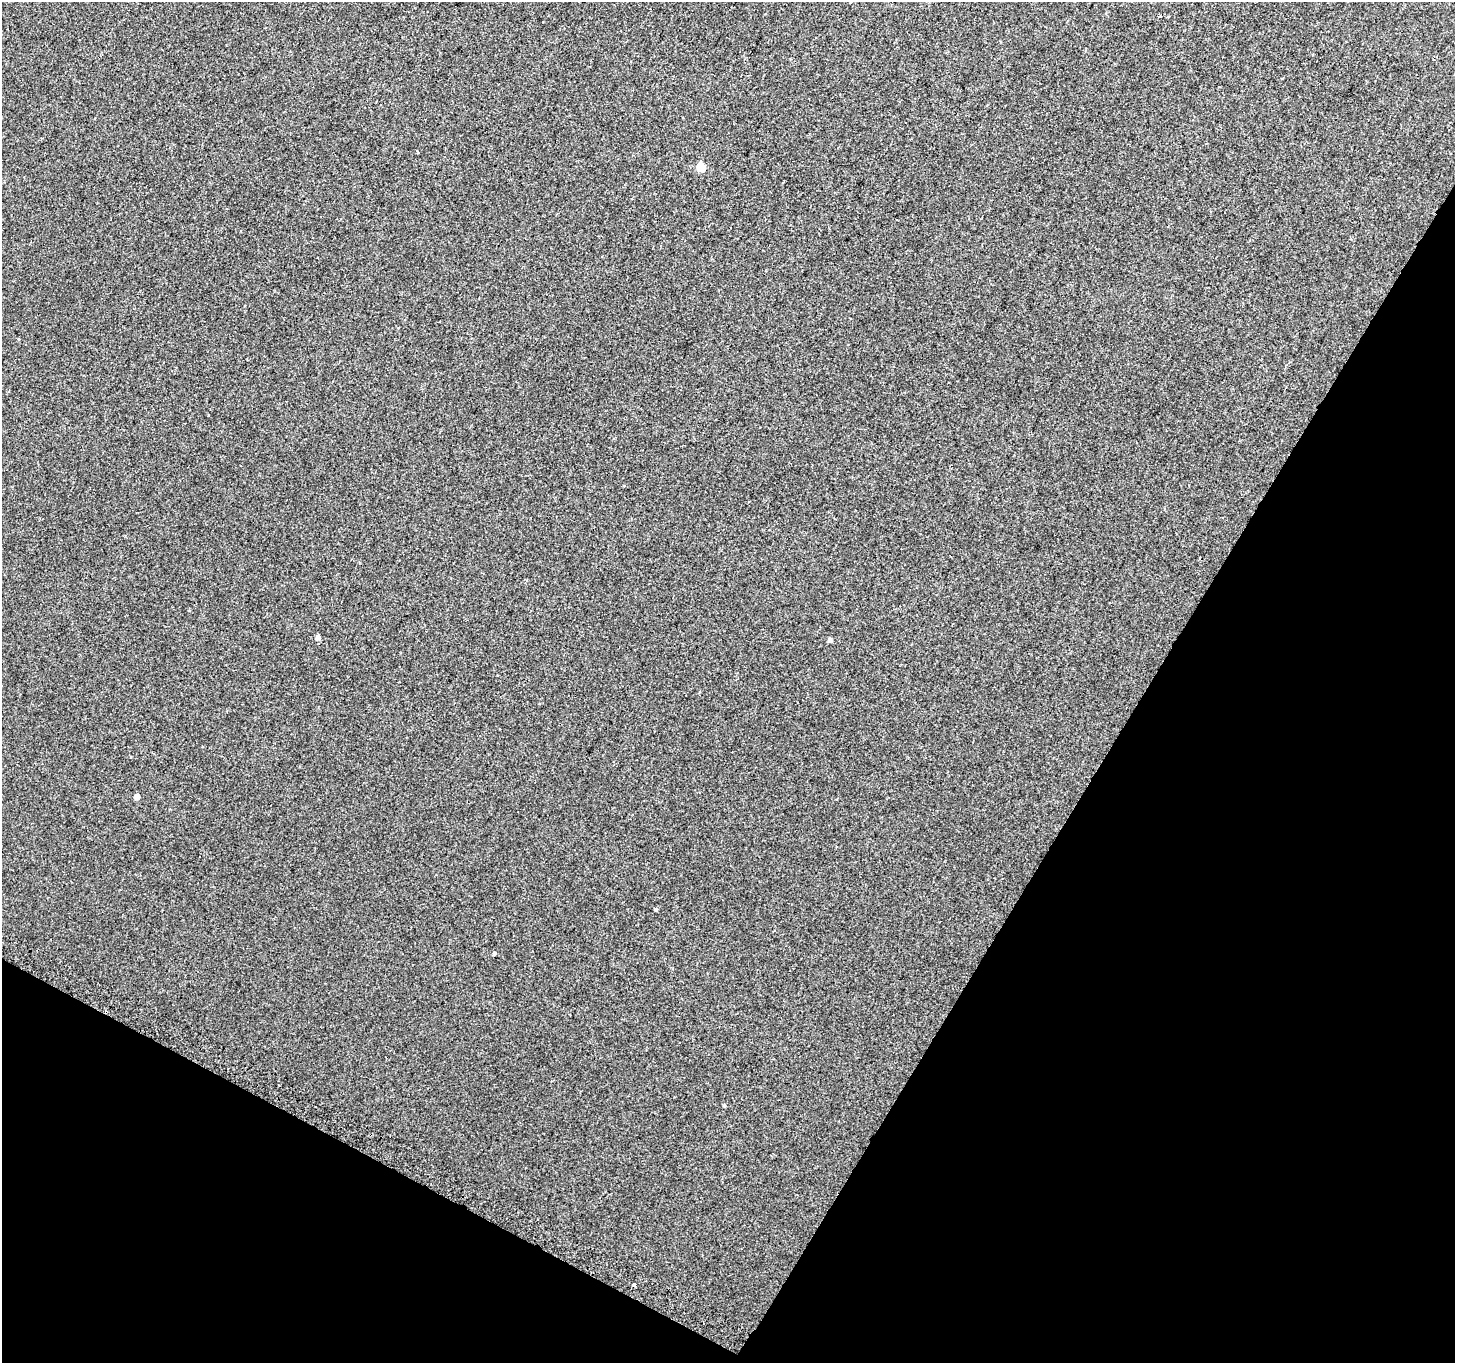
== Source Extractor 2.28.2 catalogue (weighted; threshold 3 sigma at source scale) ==
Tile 15 of 4 x 4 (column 3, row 4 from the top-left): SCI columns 2918-4370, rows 220-1580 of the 5844 x 5948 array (HDU 1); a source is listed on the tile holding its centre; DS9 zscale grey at full resolution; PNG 1457 x 1365 px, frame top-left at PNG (2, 2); no overlay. Shown black and unused: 29% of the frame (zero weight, under 2 of 3 exposures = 2% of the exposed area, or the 3 px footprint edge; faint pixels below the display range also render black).
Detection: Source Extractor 2.28.2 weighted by HDU 2 'WHT'; one run over the whole footprint, this tile lists its part. Background 0.00449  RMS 0.0065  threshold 0.0291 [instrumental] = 3 sigma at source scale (4.5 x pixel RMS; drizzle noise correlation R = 1.50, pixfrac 1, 0.0396/0.0396 arcsec/px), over >= 5 px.
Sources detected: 8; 1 cosmic-ray / hot-pixel residue — not listed; the other 7 listed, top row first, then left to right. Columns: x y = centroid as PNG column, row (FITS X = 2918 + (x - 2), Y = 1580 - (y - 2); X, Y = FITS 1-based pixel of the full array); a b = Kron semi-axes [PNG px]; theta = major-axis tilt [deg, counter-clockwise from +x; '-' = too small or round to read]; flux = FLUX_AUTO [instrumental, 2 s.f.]
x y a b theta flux
701 167 5 5 - 17
318 638 5 5 - 2.2
830 640 4 4 - 1.7
137 797 5 5 - 3.5
656 909 4 3 - 0.77
494 953 4 3 - 3.3
724 1105 4 3 - 0.78